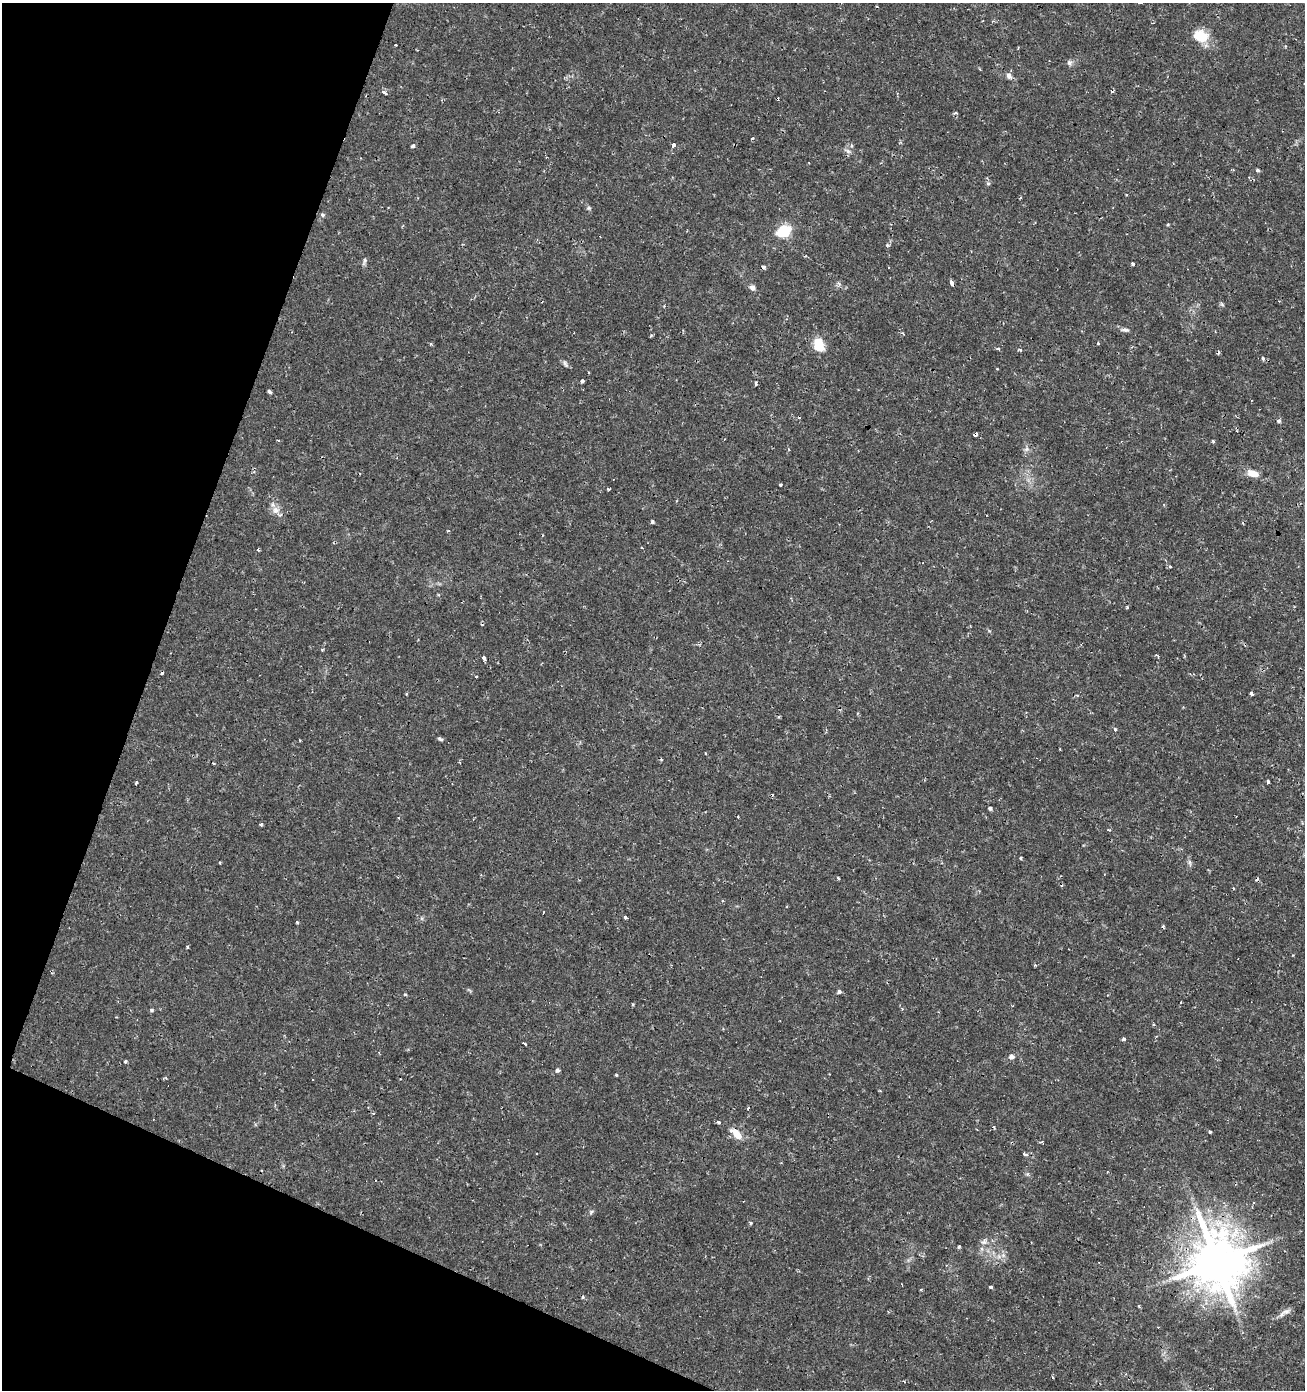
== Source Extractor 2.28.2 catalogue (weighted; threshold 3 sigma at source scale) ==
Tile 9 of 4 x 4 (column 1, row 3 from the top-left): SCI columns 272-1574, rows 1389-2776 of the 5688 x 5556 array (HDU 1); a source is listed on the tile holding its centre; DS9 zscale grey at full resolution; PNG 1307 x 1392 px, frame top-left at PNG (2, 3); no overlay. Shown black and unused: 18% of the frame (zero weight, under 2 of 3 exposures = <1% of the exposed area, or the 3 px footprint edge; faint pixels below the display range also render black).
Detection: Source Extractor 2.28.2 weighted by HDU 2 'WHT'; one run over the whole footprint, this tile lists its part. Background 0.0153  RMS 0.0019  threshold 0.00852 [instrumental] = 3 sigma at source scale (4.5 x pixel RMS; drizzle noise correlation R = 1.50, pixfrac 1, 0.0396/0.0396 arcsec/px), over >= 5 px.
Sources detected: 128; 24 cosmic-ray / hot-pixel residue — not listed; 1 inside a brighter listed object's ellipse — not listed separately; the other 103 listed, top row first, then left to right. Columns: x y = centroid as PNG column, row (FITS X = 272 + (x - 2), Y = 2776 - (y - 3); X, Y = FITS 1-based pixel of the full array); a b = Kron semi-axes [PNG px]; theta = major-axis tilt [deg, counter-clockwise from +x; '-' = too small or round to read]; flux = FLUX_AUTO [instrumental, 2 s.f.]
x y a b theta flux
992 21 5 4 - 0.26
1200 36 13 9 -26 6.6
396 45 2 2 - 0.22
1018 48 3 2 - 0.2
1069 63 7 7 - 0.58
1009 76 9 7 -62 0.79
384 92 5 3 - 1.9
955 113 4 3 - 0.72
752 138 4 2 - 0.17
673 145 6 3 76 1.1
413 146 5 4 - 0.36
847 151 10 5 -28 0.6
1257 170 4 4 - 0.45
988 183 6 5 - 0.34
588 208 6 5 - 0.31
322 215 5 5 - 0.33
1168 224 4 3 - 0.2
784 231 6 6 - 20
365 261 11 4 80 0.44
1134 264 3 3 - 4
764 267 4 4 - 0.52
889 267 3 3 - 0.53
952 283 5 4 - 0.72
752 288 7 6 - 0.74
1222 304 6 4 -20 0.27
664 306 3 3 - 0.18
1125 330 13 6 -6 0.63
651 335 4 4 - 0.25
1098 343 3 3 - 0.36
430 344 4 3 - 0.29
819 345 18 14 -68 3
998 349 4 3 - 0.32
1020 350 5 3 - 0.2
1263 359 5 4 - 0.27
565 364 12 5 -55 0.5
997 369 3 3 - 0.13
582 381 4 4 - 0.66
756 383 4 3 - 0.34
269 391 4 3 - 0.49
1279 421 5 5 - 0.44
975 435 3 3 - 2.9
1213 441 3 3 - 0.31
789 449 4 2 - 0.24
1026 449 8 6 22 0.56
1253 473 15 8 -17 1.9
781 485 3 3 - 0.35
609 489 5 2 - 0.2
276 510 12 10 -31 1.4
652 522 4 3 - 0.45
448 531 4 3 - 0.15
258 549 3 3 - 0.53
1170 567 5 3 - 0.22
1127 607 3 3 - 0.23
322 650 5 3 - 0.18
484 658 4 3 - 1
1251 694 4 3 - 0.67
1115 729 5 4 - 0.3
440 739 7 4 -28 0.38
1060 749 2 2 - 0.2
705 753 3 2 - 0.18
1268 782 4 3 - 1.9
136 783 3 2 - 0.33
990 808 5 4 - 0.38
261 824 3 3 - 0.34
1108 830 5 2 - 0.22
1020 858 3 3 - 0.31
220 863 3 2 - 0.14
1190 863 11 4 -81 0.46
838 878 3 3 - 0.34
1233 889 4 2 - 0.21
544 912 3 2 - 0.2
626 917 3 3 - 1.5
297 922 3 3 - 0.61
187 947 4 3 - 0.18
839 992 4 3 - 1.7
405 994 4 3 - 0.28
633 1004 4 3 - 0.19
152 1010 5 4 - 0.27
1123 1039 4 3 - 0.58
525 1044 4 3 - 0.37
1011 1057 7 6 - 0.69
125 1061 3 3 - 0.44
557 1070 5 4 - 0.44
616 1075 4 3 - 0.19
312 1079 3 3 - 1.3
748 1108 4 3 - 0.3
718 1122 5 4 - 0.3
1210 1132 4 3 - 0.23
737 1134 15 7 -43 2.7
1041 1142 5 3 - 0.24
1025 1154 4 3 - 0.97
1254 1203 4 3 - 0.34
591 1212 7 5 46 0.34
750 1223 4 4 - 0.36
984 1242 8 7 - 0.73
959 1246 3 3 - 0.35
1003 1255 7 5 -46 0.56
1216 1262 16 15 - 1100
946 1266 3 2 - 0.23
991 1287 4 3 - 0.49
1139 1306 3 2 - 0.34
1286 1311 12 7 20 0.98
1052 1377 4 3 - 0.17
Overlapping masked pixels (flux is a lower limit): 2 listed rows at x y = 975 435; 1216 1262
Unlisted compact peaks at least as high as the median listed source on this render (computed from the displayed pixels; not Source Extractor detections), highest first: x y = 887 245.